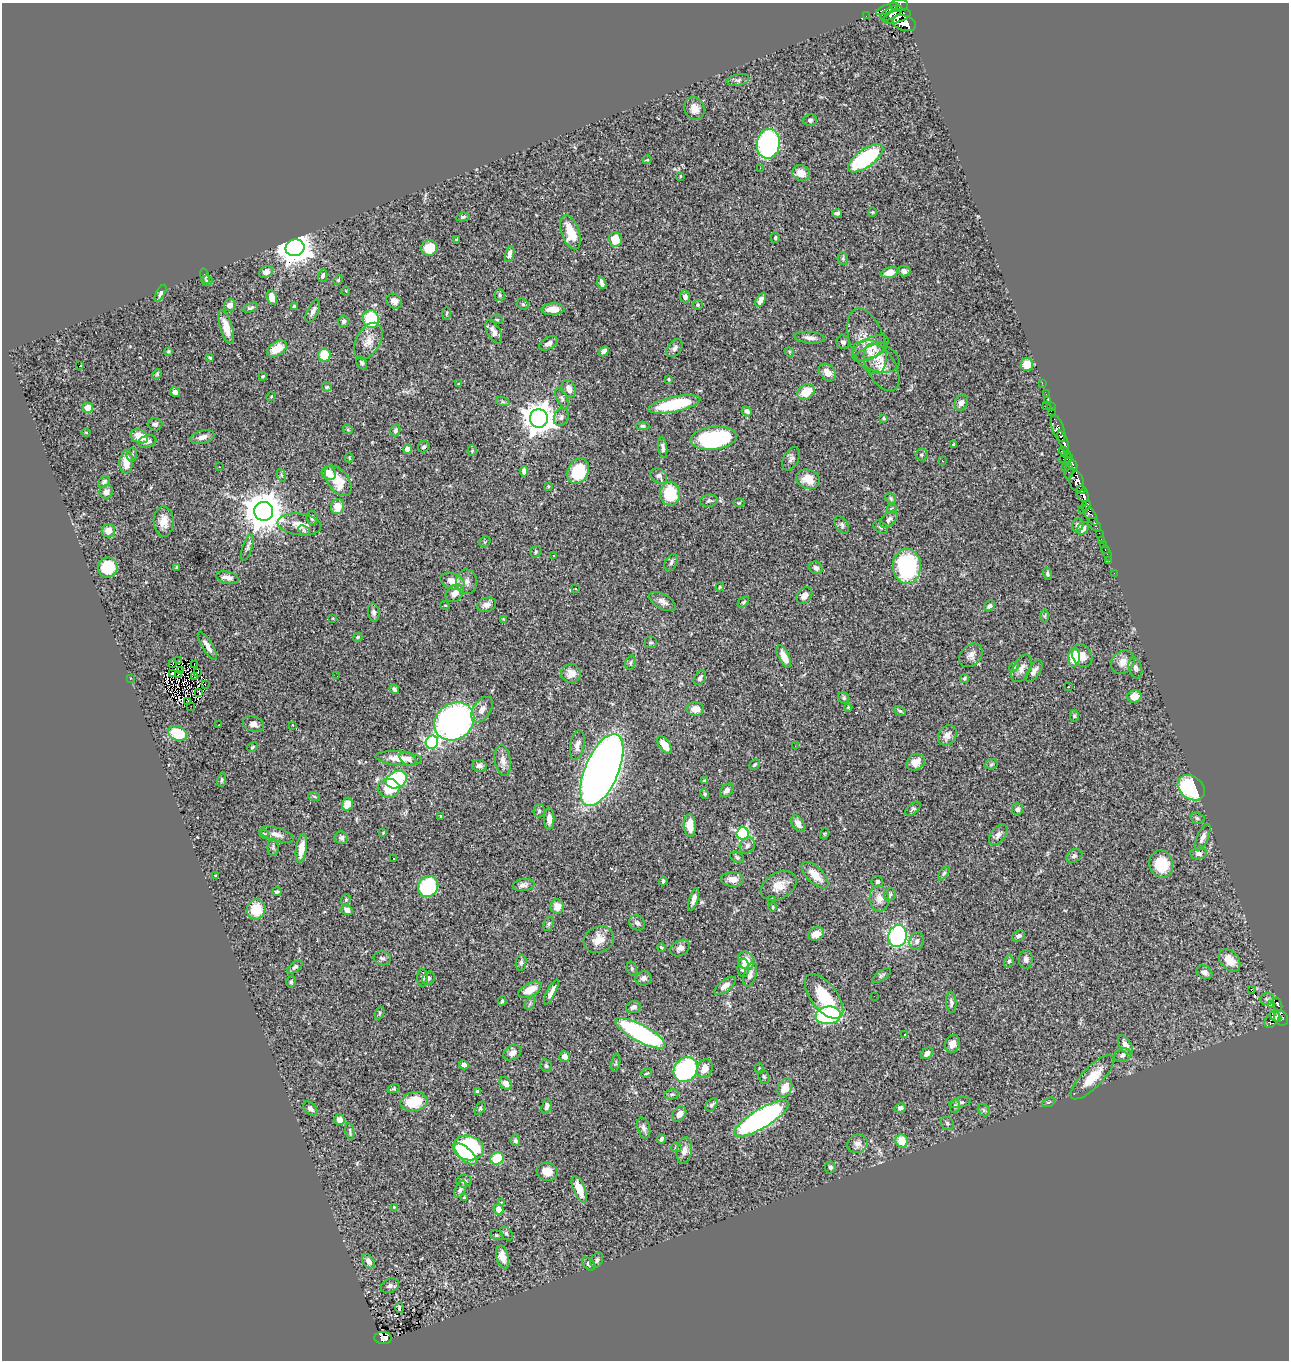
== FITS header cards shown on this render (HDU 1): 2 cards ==
NAXIS1  =                 1287
NAXIS2  =                 1358

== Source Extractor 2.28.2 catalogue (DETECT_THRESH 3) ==
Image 1287 x 1358 px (HDU 1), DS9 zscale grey, 1 PNG px = 1 image px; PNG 1291 x 1362 px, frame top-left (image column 1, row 1358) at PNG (2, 3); each listed source drawn as its Kron ellipse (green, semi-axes under 4 px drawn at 4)
Background 0.906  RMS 0.028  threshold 0.084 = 3 sigma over >= 5 px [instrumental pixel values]
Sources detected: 415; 3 with non-positive FLUX_AUTO (blend fragments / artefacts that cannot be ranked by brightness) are neither listed nor drawn; the other 412 listed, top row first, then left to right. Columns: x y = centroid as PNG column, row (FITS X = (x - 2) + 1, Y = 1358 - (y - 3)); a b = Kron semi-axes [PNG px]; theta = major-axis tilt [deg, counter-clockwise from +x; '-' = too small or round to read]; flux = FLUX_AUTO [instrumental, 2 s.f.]
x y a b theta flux
899 5 9 6 5 670
887 9 12 3 22 400
891 13 12 5 27 670
866 16 2 2 - 3.4
897 16 14 6 18 770
904 23 12 7 -18 1000
738 80 11 5 10 6.3
694 109 12 10 -69 17
810 120 7 6 - 5
768 144 15 11 81 340
866 158 21 9 36 170
647 160 4 2 - 1.5
760 168 2 2 - 8.6
801 173 9 7 -18 23
680 176 3 2 - 1.3
872 212 4 4 - 1.8
837 213 5 3 - 4.9
463 217 7 4 10 3.6
570 232 18 9 -71 46
775 238 5 4 - 2.5
615 239 7 6 - 39
457 240 3 3 - 2.7
295 248 9 8 - 3600
429 248 8 7 - 42
510 254 8 4 75 9.5
843 259 6 5 - 3.1
904 271 6 5 - 7.9
266 272 7 5 32 11
890 272 8 5 14 19
205 276 8 4 -72 3
323 276 6 4 76 4.5
338 280 5 4 - 2.4
207 281 5 5 - 3.7
602 283 6 4 -67 6.2
346 291 4 3 - 1.3
160 293 9 4 61 3.9
500 295 6 5 - 3.5
272 297 7 5 -71 22
685 297 6 5 - 7.9
761 300 7 4 63 10
394 301 8 7 - 11
523 304 6 5 - 2.8
230 305 6 6 - 10
697 305 5 5 - 3.5
294 306 4 3 - 2.3
250 308 8 4 17 3.8
553 309 11 6 3 24
313 311 12 5 63 7.8
447 313 7 3 88 2
371 319 9 8 - 120
497 319 6 3 -9 1.8
343 321 6 5 - 4.6
226 327 17 6 -74 24
494 332 13 6 -61 13
810 338 15 6 -5 10
368 341 20 12 61 23
867 341 34 17 -71 49
843 342 7 6 - 6.3
548 343 10 6 30 8.8
674 348 10 6 54 7.6
870 348 20 9 28 20
277 349 11 6 31 32
168 351 3 3 - 2.1
604 351 5 4 - 7.5
789 352 5 4 - 2.4
871 352 18 6 26 12
325 355 6 6 - 53
876 356 25 14 -21 37
210 357 4 2 - 2.4
362 363 7 5 -61 3.7
1027 364 7 6 - 36
79 366 3 2 - 23
882 367 26 14 -61 32
827 372 10 7 -49 18
157 374 5 4 - 2.3
263 376 4 3 - 1.7
669 379 4 2 - 1.7
1042 383 2 2 - 7
458 384 4 4 - 1.9
327 387 5 4 - 2.4
569 389 9 6 -65 14
175 392 5 4 - 6.6
806 392 9 7 34 39
1046 394 2 2 - 4.6
271 397 5 3 - 1.5
562 398 10 5 -65 5.1
1048 401 2 2 - 1.3
503 402 7 4 -19 3.1
961 403 8 6 62 10
674 404 27 7 12 120
1046 406 3 2 - 29
1051 406 2 2 - 4.3
88 408 5 5 - 27
747 411 5 4 - 5.7
1051 411 2 2 - 6.8
561 417 9 7 63 6.4
539 418 9 9 - 3100
884 418 4 4 - 2.6
155 424 7 6 - 5.9
643 426 7 4 -1 3.7
348 429 5 4 - 2.5
1058 429 14 5 -70 470
395 431 6 5 - 5.5
86 432 4 3 - 1.8
139 436 9 6 -28 30
202 437 12 6 14 12
714 438 23 11 6 220
147 442 9 6 15 8.7
1063 442 11 4 -69 450
954 444 4 3 - 2.6
424 447 6 5 - 4.3
663 447 10 4 -83 6
408 449 4 4 - 19
472 450 5 4 - 2.3
1064 451 5 4 - 110
1068 454 4 2 - 30
132 455 7 5 87 3.9
921 455 6 6 - 4
349 458 4 3 - 2.1
791 459 12 7 62 7.3
1066 459 7 3 11 99
942 460 3 2 - 2.4
126 462 11 7 87 31
1071 464 7 4 -48 240
219 467 2 2 - 1.3
1066 467 2 2 - 6.9
524 471 5 4 - 8.3
578 471 13 10 62 90
1069 471 8 4 85 110
329 473 7 6 - 21
281 475 6 4 -71 3.2
659 476 9 6 -37 6.7
808 479 12 9 -21 26
338 481 17 10 -53 52
1077 481 10 7 -75 400
104 482 6 5 - 3.9
548 487 3 3 - 2.3
1081 489 4 4 - 260
106 492 7 6 - 10
670 494 12 10 -90 78
1083 494 9 5 -70 530
891 498 6 5 - 2.8
709 501 9 6 7 5
739 503 6 4 2 2
1086 506 5 3 - 16
337 507 8 6 83 27
892 509 5 4 - 2.9
1082 509 3 2 - 13
264 511 9 9 - 5900
1091 515 11 5 -59 230
312 518 7 5 -81 7.2
889 519 11 6 45 7.4
164 521 15 10 -88 22
299 525 22 11 -7 23
842 525 9 6 -59 4.9
1078 525 7 5 68 6.5
1095 525 8 5 -45 140
881 527 8 5 -40 3.8
1083 528 7 5 56 10
304 530 6 5 - 3.5
108 531 7 6 - 20
1099 533 3 2 - 3.6
1101 540 4 3 - 32
485 542 6 5 - 2.4
1103 545 3 2 - 8.9
247 548 14 5 73 5.8
1105 549 3 2 - 6.9
536 552 6 5 - 2.9
1107 553 8 2 -66 10
554 556 3 3 - 3.1
1109 561 4 3 - 9.2
671 562 9 5 60 5.6
907 566 17 14 90 200
108 567 10 10 - 63
177 567 4 3 - 2.4
816 568 7 6 - 7
1114 573 2 2 - 13
1048 574 6 4 -71 3.7
227 578 12 6 -13 15
452 581 12 8 -20 22
467 582 12 10 -89 13
720 587 4 4 - 2
575 588 3 3 - 5.1
455 593 10 7 42 14
804 596 9 7 50 12
663 602 14 7 -29 10
743 602 6 4 42 3
445 605 5 3 - 1.4
487 605 10 7 18 10
990 606 6 5 - 6.3
374 613 9 5 -80 6.9
1045 616 6 4 89 2.7
333 618 4 2 - 1.5
503 619 4 3 - 1.6
358 637 5 4 - 2.7
651 642 6 6 - 3.7
207 646 16 5 -59 13
971 655 13 9 45 12
784 656 12 5 -64 25
1082 656 12 9 -57 17
1074 657 9 6 88 62
179 661 2 2 - 1.2
1123 662 12 10 41 17
173 663 3 2 - 0.8
630 663 7 5 73 3.6
194 665 3 2 - 1.8
1014 667 5 4 - 2.2
1022 668 15 8 62 13
1135 668 10 6 -74 5.9
181 670 3 2 - 1.9
1034 671 12 6 57 10
197 672 2 2 - 1.8
172 673 3 2 - 0.2
571 673 10 9 - 18
178 675 3 2 - 0.83
194 676 4 2 - 1.6
337 676 2 2 - 2.1
130 678 3 2 - 7.4
700 678 8 5 57 6.4
965 678 5 4 - 2.8
205 684 2 2 - 3
1068 687 3 2 - 2.9
394 689 5 4 - 4.7
199 692 3 2 - 1.5
1134 696 7 6 - 19
844 698 6 5 - 3.6
187 702 4 2 - 1.3
191 706 2 2 - 2.8
848 708 4 3 - 2
695 709 8 6 -5 16
482 710 14 8 55 13
900 711 6 4 -24 3.3
1074 716 6 4 -89 2.7
454 721 21 18 37 740
253 724 11 7 -19 12
219 725 3 2 - 1.7
292 725 3 2 - 1.1
178 733 10 7 -20 74
947 735 11 8 57 14
432 742 6 6 - 250
577 745 15 7 80 11
664 745 10 5 -55 31
795 746 3 2 - 2.1
252 747 6 3 28 2.1
399 758 23 7 -5 28
408 759 9 6 -32 6.9
503 761 15 8 -81 13
916 762 9 7 34 15
991 764 6 5 - 3.4
755 765 6 4 44 2.8
479 766 7 5 -8 7.1
602 770 38 16 67 2600
222 780 7 4 81 3
396 780 11 8 24 180
705 781 4 3 - 3.5
389 788 11 9 3 49
1191 788 15 11 -38 150
727 790 8 5 44 6.8
705 794 5 3 - 2.4
314 796 6 3 -19 2.5
347 804 6 5 - 23
913 809 9 5 39 4.1
1017 809 5 5 - 5.6
539 811 6 5 - 4.1
441 816 3 2 - 1.6
1197 818 7 5 -17 3.6
549 819 11 5 -89 14
798 824 9 5 -58 12
690 826 11 6 -87 29
383 833 4 2 - 1.4
743 833 6 6 - 250
264 834 4 4 - 2.2
276 834 18 7 -16 11
824 834 5 3 - 1.8
998 835 12 7 52 9.4
1203 837 14 5 65 8.7
341 838 7 6 - 5.1
747 845 8 7 - 6.6
273 847 9 5 90 4
301 848 14 5 81 23
1199 853 8 6 7 6.4
1074 856 9 6 29 5.2
737 857 7 5 -29 3.9
394 859 2 2 - 1.3
1161 864 13 12 - 53
944 873 8 4 54 3.1
815 875 17 7 -44 30
215 876 3 2 - 1.5
733 879 11 7 -2 15
663 881 4 3 - 4.3
877 882 6 5 - 3.7
523 885 11 6 8 7.4
428 886 11 9 51 150
779 886 19 13 30 25
277 892 4 3 - 3.6
890 895 6 5 - 4.9
879 898 13 9 -84 15
694 899 12 4 73 9.4
772 899 3 3 - 2.1
346 900 6 4 69 2.6
557 906 7 6 - 19
773 907 5 3 - 1.7
256 909 10 9 - 45
347 910 6 5 - 9.1
637 923 8 7 - 6
549 924 8 5 70 3.3
816 934 8 6 28 18
898 936 11 9 78 380
1019 936 7 5 31 4.8
599 940 15 13 25 26
917 941 9 7 74 7.9
661 947 4 2 - 2.2
680 948 10 7 32 11
382 958 8 7 - 6
1026 959 9 7 -90 6.8
746 960 9 7 -58 26
1229 960 13 9 -47 27
1009 961 6 5 - 3.5
521 963 8 5 80 3.9
295 967 9 4 36 5.1
743 968 9 6 -89 11
632 969 7 5 -76 3.5
1204 972 8 6 -29 7.8
750 975 12 6 73 8.7
881 975 11 4 34 4.3
423 978 9 5 90 6.3
429 978 7 6 - 4.1
643 978 8 7 - 8.6
291 982 6 4 75 3.6
725 986 12 6 38 12
1251 989 3 2 - 40
530 990 12 6 28 30
551 992 14 4 63 10
824 996 26 13 -52 68
874 996 2 2 - 0.93
1267 999 7 6 - 3.9
502 1001 5 3 - 2.5
951 1002 10 5 -86 6
530 1003 7 4 57 3.3
1272 1005 3 2 - 1.6
1278 1005 7 3 -72 57
633 1007 7 5 17 6.9
380 1013 6 4 68 3.1
828 1015 12 8 7 360
1276 1017 7 3 -42 190
1281 1018 8 6 -54 270
1272 1019 9 6 55 250
641 1033 28 8 -28 310
905 1034 3 2 - 2.2
952 1044 9 7 73 15
1125 1045 11 5 -57 14
512 1053 10 6 32 9.8
927 1053 7 5 42 8.4
1123 1055 9 6 23 6.3
565 1057 5 5 - 14
616 1063 9 2 79 2.5
464 1065 5 4 - 6.9
546 1066 6 5 - 3.5
705 1068 10 7 64 20
686 1069 13 11 51 360
759 1069 5 4 - 2.2
647 1073 5 3 - 2
764 1077 7 5 -71 3.6
1092 1077 29 10 46 44
506 1083 7 5 -42 12
394 1088 6 4 19 2.6
785 1088 10 7 65 24
478 1091 4 4 - 4.9
672 1094 7 5 7 3.9
414 1102 13 9 10 60
960 1102 11 5 12 5.9
1049 1102 7 3 21 2.3
712 1105 7 5 50 4.4
955 1106 7 5 80 3.7
547 1107 8 5 73 6.6
310 1108 8 5 -44 6.7
480 1108 7 4 60 3.2
900 1108 6 4 15 5.1
984 1110 7 5 -47 4.1
679 1114 8 6 50 13
762 1118 31 9 31 570
340 1120 5 5 - 11
947 1123 7 6 - 4.1
644 1128 11 6 -74 7.7
350 1132 8 3 -81 3.5
661 1139 4 3 - 4.2
515 1141 5 5 - 4.7
902 1141 6 6 - 35
857 1144 10 9 - 10
676 1147 5 5 - 2.4
468 1148 16 12 -15 210
684 1151 13 7 80 12
466 1154 14 6 -42 82
497 1158 7 6 - 64
830 1167 6 5 - 4.4
547 1172 11 9 -14 20
464 1181 8 6 0 5.5
460 1189 9 5 64 6
579 1189 14 6 -67 31
464 1198 3 3 - 2.2
501 1202 4 3 - 1.8
394 1207 4 4 - 1.7
498 1209 5 4 - 20
506 1233 7 5 -51 4.8
496 1235 6 5 - 2.9
502 1257 12 6 -75 19
597 1260 8 6 59 5.3
368 1261 8 5 -54 8.8
589 1264 7 5 -48 4.8
390 1286 9 6 25 8.1
399 1308 5 3 - 3.8
383 1338 9 6 -6 77
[3 non-positive-flux detections neither listed nor drawn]